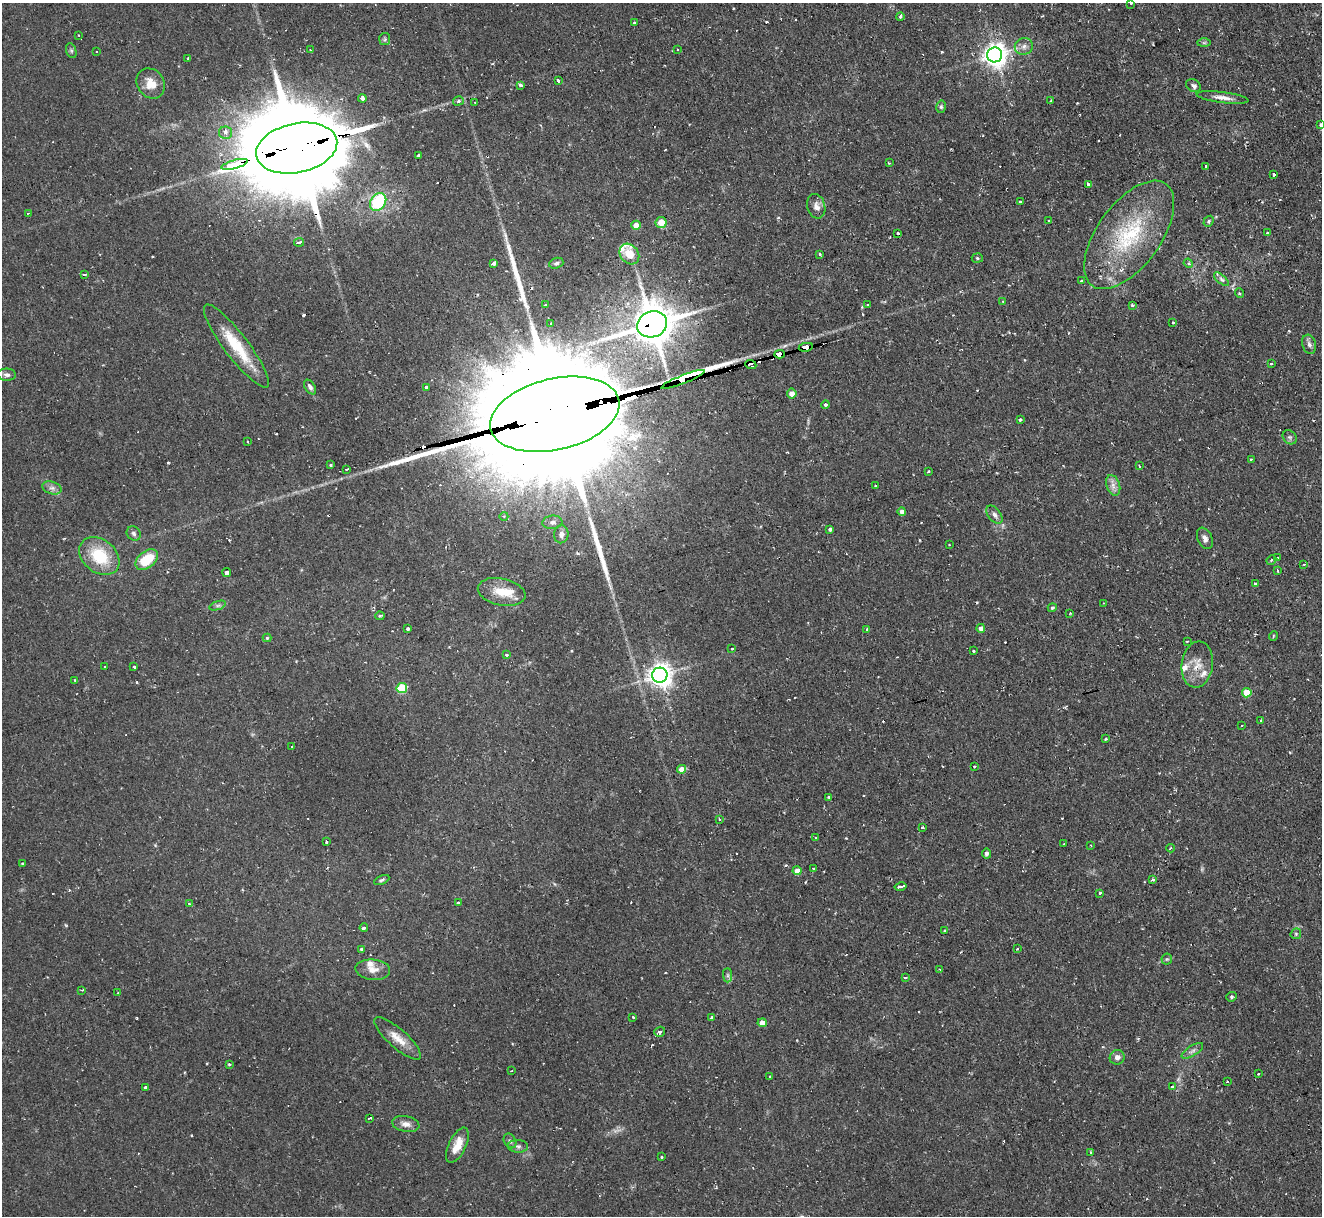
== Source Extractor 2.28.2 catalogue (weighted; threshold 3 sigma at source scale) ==
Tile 10 of 4 x 4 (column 2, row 3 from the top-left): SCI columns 1321-2640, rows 1353-2566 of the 5279 x 5261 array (HDU 1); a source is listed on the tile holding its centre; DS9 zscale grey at full resolution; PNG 1324 x 1218 px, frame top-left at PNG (2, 3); each listed source drawn as its Kron ellipse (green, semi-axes under 4 px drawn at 4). Shown black and unused: <1% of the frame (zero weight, under 2 of 3 exposures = <1% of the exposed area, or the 3 px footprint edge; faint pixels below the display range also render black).
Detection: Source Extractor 2.28.2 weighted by HDU 2 'WHT'; one run over the whole footprint, this tile lists its part. Background 0.126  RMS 0.0071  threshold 0.0318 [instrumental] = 3 sigma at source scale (4.5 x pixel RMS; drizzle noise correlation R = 1.50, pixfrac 1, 0.05/0.05 arcsec/px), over >= 5 px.
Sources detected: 236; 1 too faint to see at this stretch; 2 inside a brighter object's white glare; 40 cosmic-ray / hot-pixel residue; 2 long thin detections or spike segments (spike, bleed or trail) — neither listed nor drawn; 9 inside a brighter listed object's ellipse — not listed separately; the other 182 listed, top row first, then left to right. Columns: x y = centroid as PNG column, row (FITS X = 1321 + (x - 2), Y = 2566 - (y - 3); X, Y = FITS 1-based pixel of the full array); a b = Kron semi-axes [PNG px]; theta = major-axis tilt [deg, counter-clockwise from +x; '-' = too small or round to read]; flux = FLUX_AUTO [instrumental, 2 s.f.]
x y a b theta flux
1131 3 3 3 - 0.77
900 17 4 4 - 1.6
634 23 3 3 - 1.2
79 35 3 2 - 0.5
385 39 6 5 - 1.2
1204 43 7 4 0 1.1
1024 46 9 8 - 3.6
310 50 3 3 - 1.5
677 50 3 2 - 1.1
71 51 8 5 -71 1.4
97 51 3 2 - 0.88
995 55 7 7 - 650
188 58 3 3 - 0.86
558 81 3 3 - 11
151 83 16 13 -56 11
521 85 3 3 - 5.1
1193 86 8 6 -33 2.8
362 98 4 4 - 4.6
1222 98 26 5 -7 5.6
458 101 5 4 - 1.4
1051 101 3 2 - 1.6
475 102 3 3 - 0.63
941 107 6 5 - 1.4
1320 125 3 3 - 2.8
226 133 6 6 - 2.8
297 148 41 24 12 17000
419 155 3 3 - 1.2
889 163 3 3 - 0.79
235 164 14 3 15 790
1206 166 3 3 - 1.9
1274 174 3 3 - 3.7
1088 184 3 3 - 3
378 202 10 7 54 41
1020 202 3 3 - 2.1
816 206 12 9 -75 4.5
28 213 3 2 - 0.75
1049 220 3 3 - 1.6
1209 221 6 4 56 1.3
661 223 5 5 - 12
636 225 4 4 - 8.9
898 233 3 3 - 1.1
1267 233 3 3 - 1.2
1129 235 63 31 54 72
299 242 5 3 - 3.1
629 254 11 9 -51 11
819 254 3 3 - 1.3
977 258 5 4 - 1.1
493 263 4 3 - 8
556 263 7 5 20 2
1188 263 5 3 - 1
84 275 3 3 - 1.7
1221 279 9 4 -41 2
1081 281 3 3 - 2.1
1239 293 5 3 - 0.77
1003 301 4 2 - 0.54
868 304 3 3 - 1.1
545 305 3 3 - 1
1132 305 3 3 - 1.3
1173 322 4 3 - 1
550 324 3 3 - 1.4
652 324 15 13 19 2200
1309 344 10 6 -74 2.7
236 346 51 12 -53 29
806 347 7 3 11 160
779 354 5 4 - 130
1271 363 3 3 - 1.1
751 365 5 4 - 10
7 375 9 6 -2 2.5
683 379 23 4 22 960
310 387 8 5 -57 2.2
426 387 3 3 - 1.4
792 393 5 5 - 5.3
825 405 4 4 - 1.3
555 414 66 35 13 49000
1020 420 3 3 - 1.3
1290 437 8 6 -43 1.8
247 441 3 2 - 0.88
1251 459 3 3 - 1.3
330 465 3 3 - 1
1139 466 3 2 - 1.1
347 469 4 2 - 1.8
928 472 3 3 - 1.4
1113 485 11 6 -71 3.9
876 486 3 2 - 0.97
52 488 10 6 -17 3.1
902 511 4 4 - 3.5
994 515 10 6 -52 3
504 516 4 3 - 0.76
552 522 10 7 7 2.7
830 529 4 4 - 1.5
134 533 7 6 - 2
561 534 9 7 87 3.5
1205 538 11 7 -66 3.3
949 545 3 2 - 0.73
99 556 22 16 -39 31
1277 558 3 3 - 0.77
147 560 13 8 39 22
1271 560 5 4 - 1
1304 564 3 2 - 0.82
1278 571 3 2 - 0.94
227 572 4 4 - 12
1255 584 4 3 - 1.6
502 592 24 13 -12 14
1103 603 3 2 - 0.8
218 605 8 4 19 1.6
1052 608 5 4 - 1.3
1070 614 4 2 - 0.58
380 616 4 3 - 1.2
407 628 4 3 - 3.3
981 628 4 4 - 3.9
867 629 4 2 - 0.58
1273 636 5 3 - 0.61
267 638 4 4 - 1.1
1187 641 3 2 - 1.2
732 649 3 2 - 1.1
973 651 3 3 - 1.6
507 655 3 3 - 1.6
1197 664 23 15 82 12
104 667 3 2 - 0.83
134 667 3 3 - 1
660 675 8 7 - 640
75 680 3 3 - 0.75
402 688 5 5 - 36
1247 693 5 4 - 23
1261 720 2 2 - 0.66
1241 725 3 3 - 1.1
1106 739 3 2 - 0.97
292 747 2 2 - 0.73
975 766 3 3 - 1.4
681 769 4 4 - 7.6
829 797 3 3 - 0.97
720 819 4 2 - 0.85
922 828 3 3 - 1.5
816 837 3 3 - 0.8
326 842 3 2 - 1
1064 844 3 2 - 0.77
1090 845 3 2 - 0.5
1170 848 4 3 - 1
986 854 5 4 - 1.7
22 864 4 3 - 0.81
813 868 3 2 - 0.57
797 871 4 4 - 6
382 880 8 4 25 1.5
1153 880 4 3 - 3.4
901 886 6 3 11 6.9
1100 893 3 3 - 2
458 903 4 3 - 6.5
189 904 3 2 - 1.3
364 928 4 3 - 4.4
945 931 3 3 - 1
1296 934 6 5 - 1.1
361 949 4 4 - 1.4
1017 949 3 2 - 0.88
1167 959 5 5 - 1.1
939 969 3 2 - 0.51
373 970 17 10 -5 7.1
728 975 7 4 -89 1.6
905 978 3 2 - 1.1
82 990 3 2 - 0.68
118 993 3 2 - 0.68
1232 997 5 4 - 1.1
633 1017 3 2 - 1.1
711 1018 3 3 - 3.5
762 1023 4 4 - 6.9
660 1032 5 4 - 3.4
398 1038 30 9 -42 10
1192 1051 12 5 32 2.8
1117 1057 7 7 - 3.6
229 1064 3 3 - 1.6
511 1071 2 2 - 0.7
1258 1074 3 2 - 0.9
769 1076 3 2 - 0.71
1227 1082 3 2 - 0.88
145 1087 4 3 - 3.3
1172 1087 3 3 - 1.5
370 1118 3 3 - 2
406 1124 14 8 -11 4.8
510 1141 8 5 -61 1.9
457 1145 19 8 64 10
518 1146 10 6 -3 2.4
1091 1152 4 3 - 1.3
662 1157 3 3 - 0.93
Overlapping masked pixels (flux is a lower limit): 9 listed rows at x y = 297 148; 235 164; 1129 235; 652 324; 806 347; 779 354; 751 365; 683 379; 555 414
Isophote crosses this tile's border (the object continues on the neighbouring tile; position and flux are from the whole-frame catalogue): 2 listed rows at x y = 1131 3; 1320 125